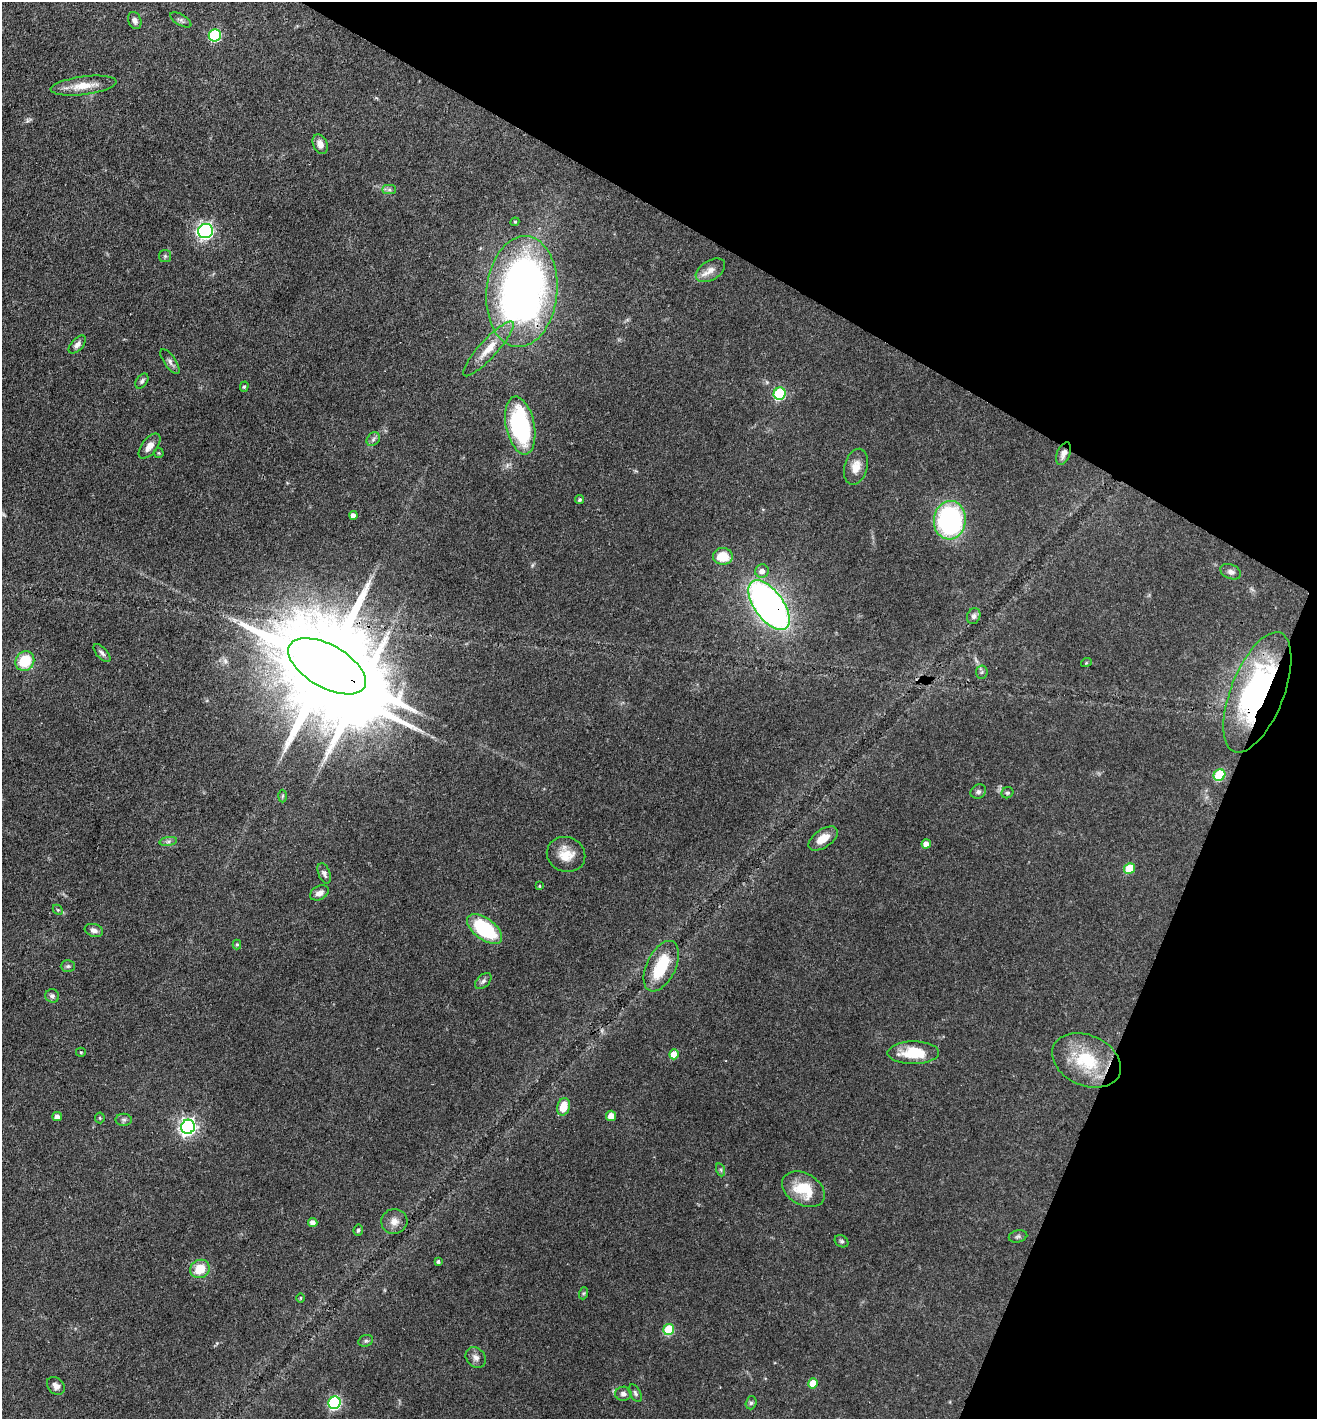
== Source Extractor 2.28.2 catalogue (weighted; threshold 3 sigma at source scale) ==
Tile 8 of 4 x 4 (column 4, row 2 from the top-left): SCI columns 4089-5403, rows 2837-4253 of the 5683 x 5673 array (HDU 1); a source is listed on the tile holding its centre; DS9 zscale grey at full resolution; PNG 1319 x 1421 px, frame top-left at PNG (2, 2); each listed source drawn as its Kron ellipse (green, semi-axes under 4 px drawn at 4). Shown black and unused: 24% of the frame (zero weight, under 3 of 4 exposures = <1% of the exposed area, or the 3 px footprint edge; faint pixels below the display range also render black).
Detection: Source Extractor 2.28.2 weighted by HDU 2 'WHT'; one run over the whole footprint, this tile lists its part. Background 0.109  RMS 0.0045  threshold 0.02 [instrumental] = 3 sigma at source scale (4.5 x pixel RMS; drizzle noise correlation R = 1.50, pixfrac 1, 0.05/0.05 arcsec/px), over >= 5 px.
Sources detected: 89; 1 inside a brighter object's white glare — neither listed nor drawn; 1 inside a brighter listed object's ellipse — not listed separately; the other 87 listed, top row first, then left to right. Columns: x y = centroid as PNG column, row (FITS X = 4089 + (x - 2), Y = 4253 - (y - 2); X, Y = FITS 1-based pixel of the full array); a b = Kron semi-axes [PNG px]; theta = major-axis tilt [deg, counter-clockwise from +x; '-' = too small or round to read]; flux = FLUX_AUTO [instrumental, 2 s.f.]
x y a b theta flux
181 20 12 5 -31 1.2
135 21 9 6 -68 1.8
215 35 6 6 - 42
84 86 33 9 7 8.2
320 144 10 7 -65 3
389 190 7 4 0 0.97
515 222 4 4 - 0.49
205 231 7 7 - 120
165 256 6 6 - 0.83
710 270 16 9 32 3.8
522 292 55 35 84 250
77 344 11 6 47 2.2
488 349 36 9 48 8.5
170 362 14 6 -56 1.7
142 381 8 5 56 1.1
244 387 5 4 - 0.68
780 394 6 6 - 38
520 425 29 14 -78 57
373 439 7 6 - 1.2
149 446 15 7 51 3.3
159 453 5 5 - 0.55
1064 453 12 6 66 2.9
856 467 18 11 74 5.1
580 500 4 4 - 0.73
353 515 4 4 - 2.2
950 520 19 16 84 79
723 556 10 8 -3 9.4
762 571 7 6 - 2.9
1231 572 11 7 -23 1.9
769 605 29 14 -54 220
974 616 8 6 66 1.4
102 653 11 5 -48 1.4
25 661 10 9 - 14
1086 663 5 3 - 0.38
327 666 43 21 -29 12000
982 672 6 6 - 0.92
1257 692 64 26 69 100
1219 775 6 5 - 28
978 791 8 6 27 1.2
1007 793 6 5 - 0.88
282 796 6 4 88 0.6
823 838 17 9 34 5.4
168 841 9 4 8 1.1
926 844 5 4 - 3.3
566 854 19 17 -21 7.7
1130 868 6 5 - 17
324 873 10 6 -68 1.4
539 886 4 4 - 0.52
319 893 10 6 27 2.8
58 910 6 4 -44 0.62
485 929 20 10 -37 30
94 930 9 6 -16 2
237 944 5 4 - 0.57
68 966 7 6 - 0.97
661 966 27 14 64 17
483 981 10 6 43 1.5
52 996 7 6 - 1.2
81 1052 5 4 - 0.49
913 1053 26 11 0 13
674 1054 5 4 - 6.2
1086 1060 36 25 -24 24
563 1107 9 6 75 8
57 1116 5 4 - 2.4
611 1116 5 5 - 4
100 1118 5 5 - 0.56
124 1120 8 6 1 1.2
188 1127 7 6 - 160
721 1170 7 4 -71 0.72
803 1189 23 15 -30 15
394 1221 13 12 - 3.7
313 1222 4 4 - 2.4
358 1230 5 4 - 0.92
1018 1236 9 6 13 1
841 1241 7 5 -31 0.9
438 1261 3 3 - 0.86
200 1269 10 9 - 9.9
584 1293 6 4 71 0.58
301 1298 5 3 - 0.46
669 1329 5 5 - 24
366 1341 7 5 20 0.88
476 1357 11 9 -48 2.3
813 1383 5 5 - 11
56 1386 10 7 -44 2.2
635 1393 9 5 -61 1.1
623 1394 8 7 - 1.9
335 1403 6 6 - 66
751 1403 7 5 73 0.93
Overlapping masked pixels (flux is a lower limit): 4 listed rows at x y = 1064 453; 769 605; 327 666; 1257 692